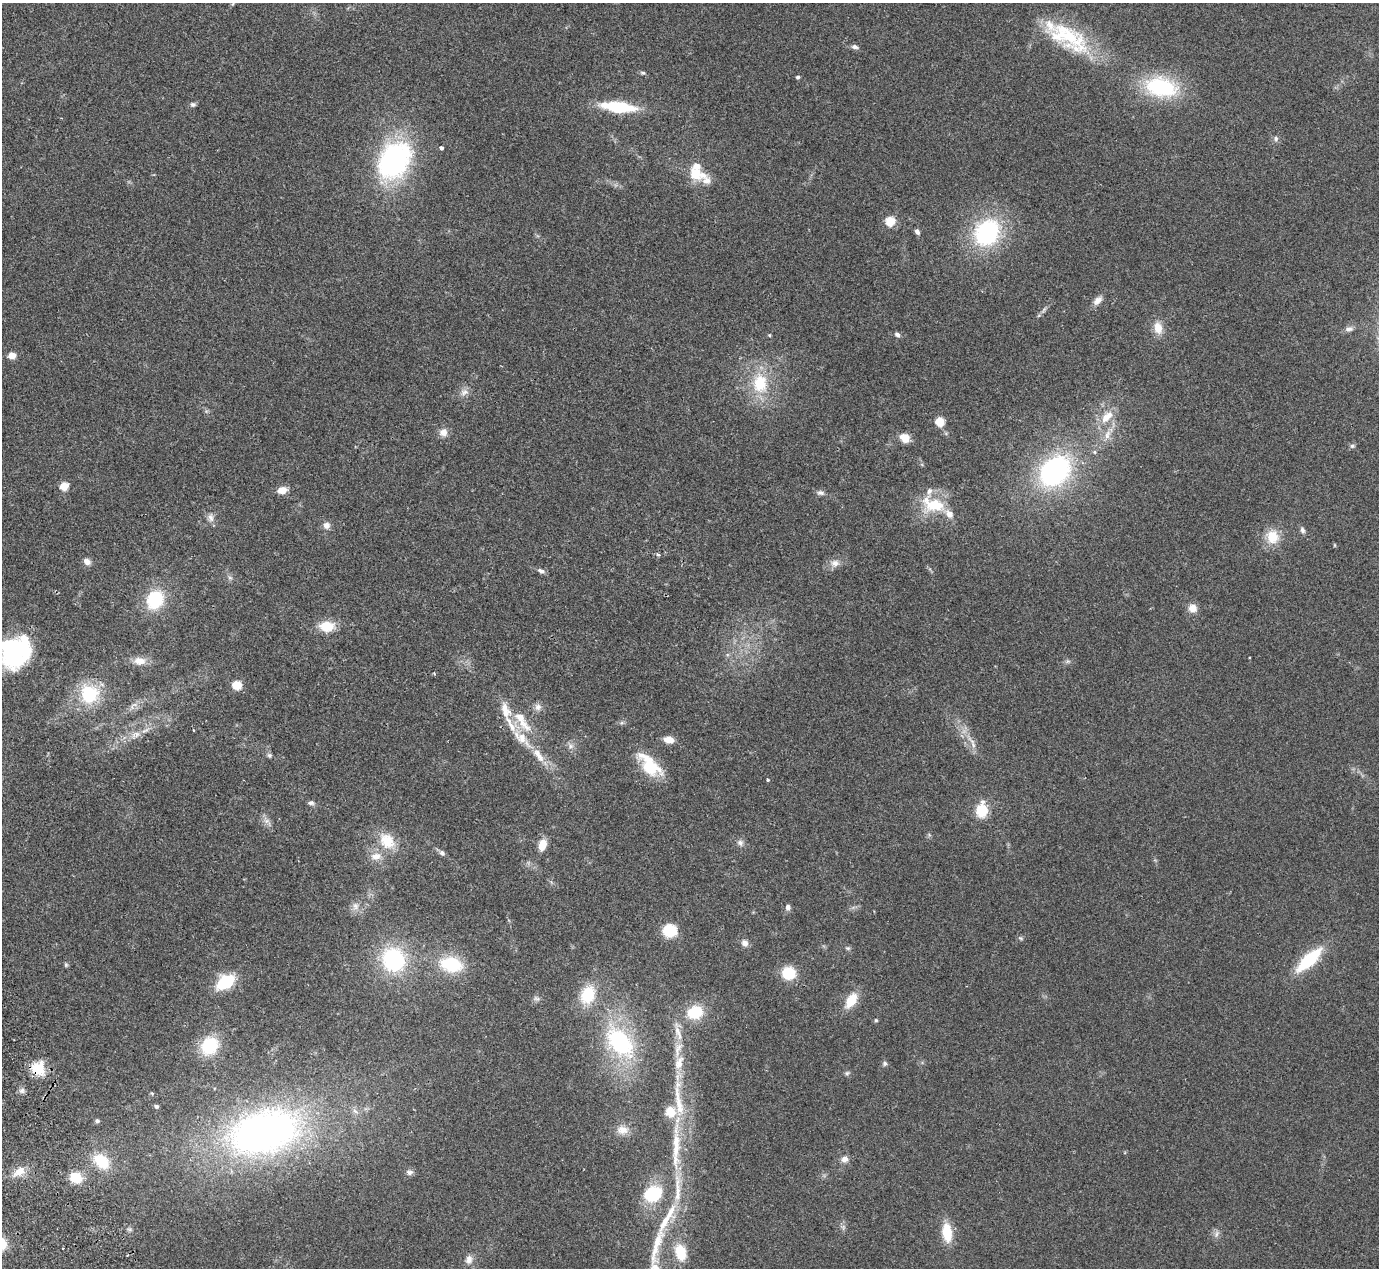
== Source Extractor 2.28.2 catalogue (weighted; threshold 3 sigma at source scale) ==
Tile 7 of 4 x 4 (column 3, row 2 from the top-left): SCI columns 2812-4188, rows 2713-3978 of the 5623 x 5551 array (HDU 1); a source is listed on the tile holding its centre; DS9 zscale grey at full resolution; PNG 1381 x 1270 px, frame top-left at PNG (2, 3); no overlay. Shown black and unused: <1% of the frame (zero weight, under 2 of 3 exposures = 3% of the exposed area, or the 3 px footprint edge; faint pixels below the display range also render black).
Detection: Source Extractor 2.28.2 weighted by HDU 2 'WHT'; one run over the whole footprint, this tile lists its part. Background 0.215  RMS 0.011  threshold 0.0512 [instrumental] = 3 sigma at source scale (4.5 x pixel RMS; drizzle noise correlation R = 1.50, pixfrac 1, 0.05/0.05 arcsec/px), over >= 5 px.
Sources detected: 142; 3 inside a brighter object's white glare — not listed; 21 inside a brighter listed object's ellipse — not listed separately; the other 118 listed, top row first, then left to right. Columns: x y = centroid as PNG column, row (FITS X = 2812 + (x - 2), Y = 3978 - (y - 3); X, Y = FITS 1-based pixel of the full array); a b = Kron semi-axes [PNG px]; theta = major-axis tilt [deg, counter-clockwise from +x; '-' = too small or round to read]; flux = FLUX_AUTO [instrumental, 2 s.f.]
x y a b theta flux
1067 36 64 27 -28 95
855 47 9 6 -14 3.6
643 73 7 5 -14 2
798 77 4 3 - 2.5
1161 87 33 20 -11 110
193 104 7 6 - 2.7
618 107 35 10 -7 63
1276 139 8 7 - 3.2
441 148 4 4 - 2.7
394 160 37 27 60 230
695 173 18 14 -56 26
890 221 5 5 - 59
917 232 7 5 -57 3.8
987 232 26 21 56 140
1098 300 14 8 45 7.2
1044 310 7 5 59 2.5
1158 328 17 11 -77 14
1349 329 11 7 13 4.8
769 335 4 4 - 1.2
897 335 7 5 -32 3.4
12 355 5 4 - 23
760 383 27 20 -86 50
464 392 12 9 25 6.9
1105 418 16 10 70 16
940 421 5 5 - 56
443 432 11 11 - 8
1107 434 16 8 74 10
905 438 11 9 -33 12
1352 446 6 6 - 2.4
1094 452 5 5 - 1.9
1055 471 33 25 44 200
64 486 5 5 - 42
282 490 10 7 12 12
820 493 10 6 -5 3.8
933 504 35 20 -18 44
211 518 13 8 -85 6.3
326 525 9 9 - 5.9
1302 530 8 6 -65 3.5
1272 537 17 15 -71 24
1335 545 5 3 - 1
658 555 5 4 - 2.1
87 561 9 7 -30 5.9
835 563 13 10 -1 8.2
541 571 9 5 -26 4
230 578 6 6 - 2.6
155 600 18 15 59 61
1192 608 9 9 - 10
327 626 18 12 -1 23
15 645 45 15 -12 60
139 661 15 10 -1 12
1068 661 7 4 18 2.1
237 685 5 5 - 53
89 694 21 20 - 62
134 705 7 4 18 3
538 707 10 10 - 6
524 725 28 12 -45 24
193 730 3 2 - 0.88
136 735 16 9 27 11
669 740 10 7 -11 12
972 741 21 5 -47 8.7
570 746 9 8 - 4.9
269 755 7 6 - 2.5
538 755 26 9 -54 19
649 765 31 14 -48 49
768 780 4 4 - 1.3
311 803 8 6 2 3.2
982 810 14 10 83 33
266 821 9 6 1 4.7
387 841 22 16 -45 30
740 843 9 8 - 4.6
542 845 11 7 76 16
442 853 8 6 -47 3.6
376 856 17 10 7 13
355 906 11 9 -77 7
788 907 7 6 - 4.2
670 931 11 10 - 37
1020 938 6 5 - 2
745 943 9 7 -46 6
848 948 7 5 -19 2
393 960 23 21 -63 120
1309 960 28 10 43 70
451 964 22 15 -12 61
66 965 7 5 -75 1.8
789 973 12 11 - 35
225 982 18 11 34 51
588 995 19 14 66 43
536 998 9 6 -28 3.2
851 1000 18 10 57 25
695 1012 14 11 16 44
876 1020 5 4 - 1.3
678 1031 33 9 -79 16
620 1042 40 25 -48 120
210 1046 17 14 54 54
679 1063 21 10 69 15
885 1063 6 6 - 2.6
38 1069 16 15 - 27
847 1073 7 5 2 2.3
22 1091 8 7 - 3.7
156 1106 5 4 - 3.1
355 1111 10 5 -36 3.8
97 1121 6 5 - 2.4
623 1130 17 11 -1 11
263 1132 81 47 15 510
676 1145 73 11 90 64
845 1159 9 8 - 5.8
101 1161 19 13 -44 38
19 1171 19 10 34 15
409 1172 9 7 4 4.1
76 1177 12 10 -18 27
653 1194 17 14 29 63
665 1222 49 14 64 46
843 1227 7 5 46 2.5
947 1232 18 9 -83 34
1216 1234 11 6 72 4.2
63 1248 3 2 - 1.9
680 1252 16 11 -74 32
469 1259 12 9 75 7.4
654 1268 38 14 81 33
Overlapping masked pixels (flux is a lower limit): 1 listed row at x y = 38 1069
Isophote crosses this tile's border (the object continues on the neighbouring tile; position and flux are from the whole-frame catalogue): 3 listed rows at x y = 1067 36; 15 645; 654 1268